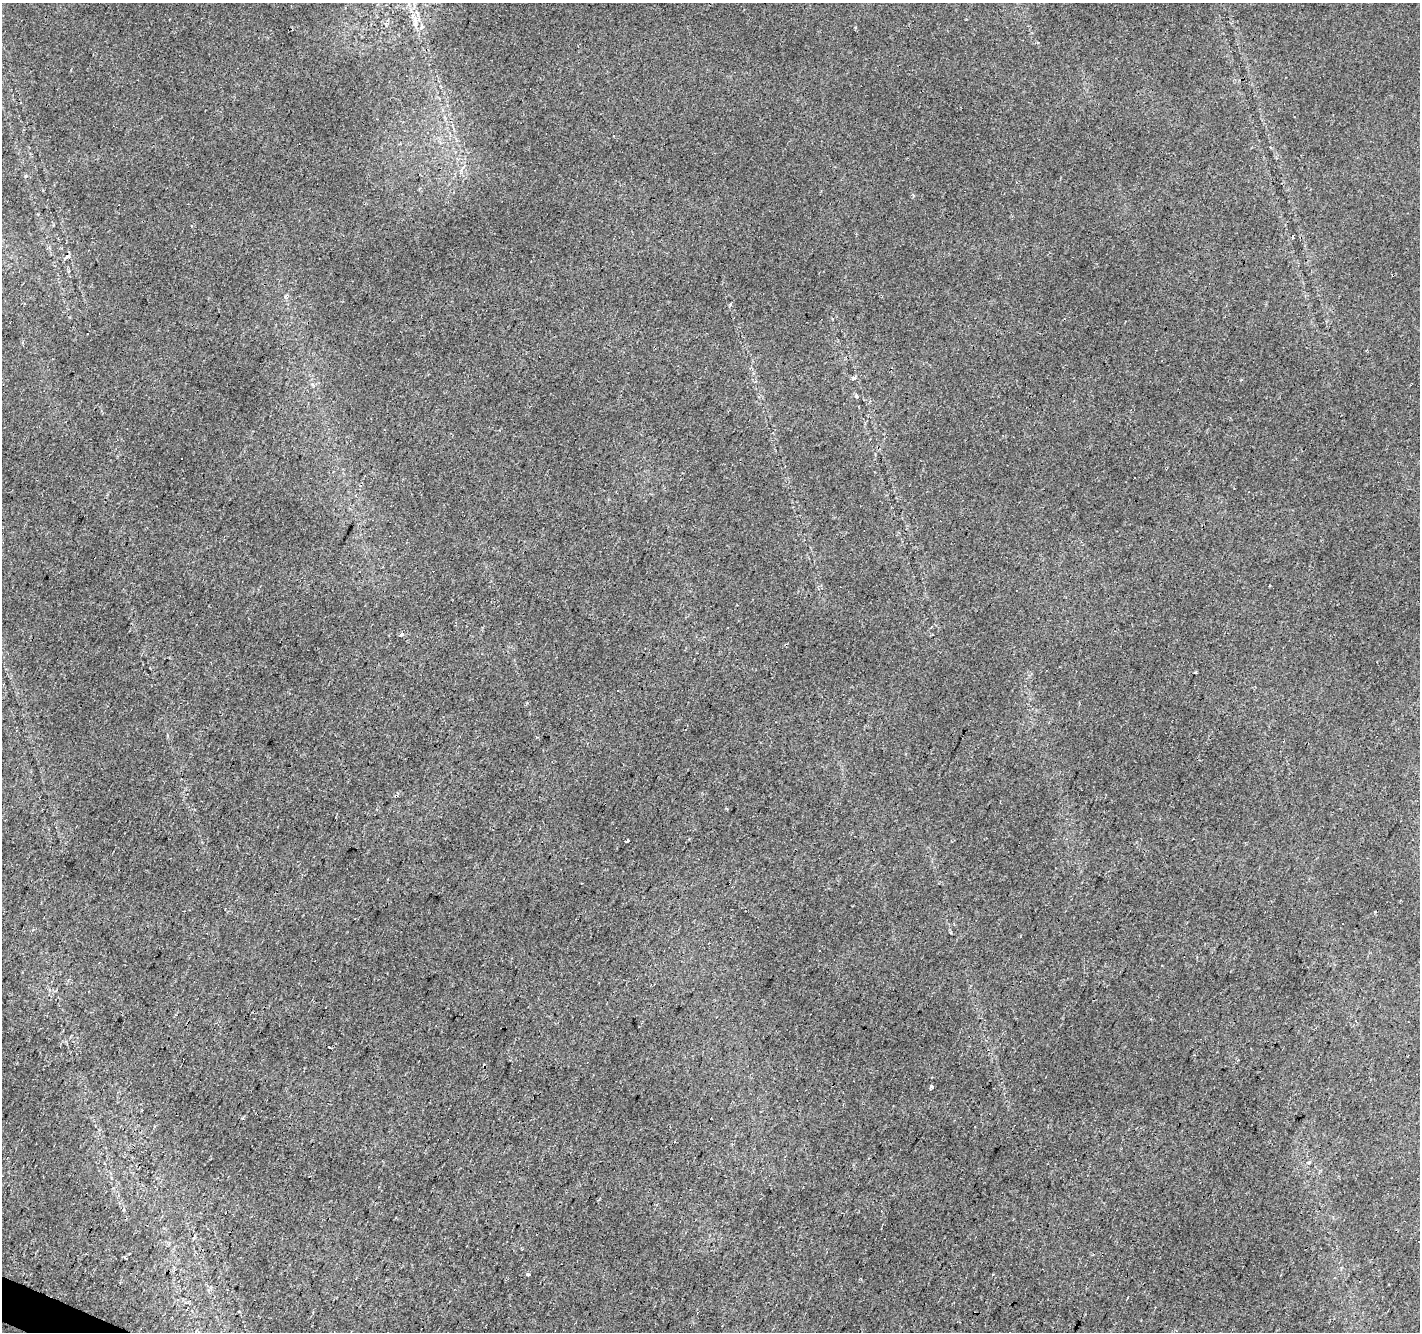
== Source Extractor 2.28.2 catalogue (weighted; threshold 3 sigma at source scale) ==
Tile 7 of 4 x 4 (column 3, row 2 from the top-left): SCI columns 2835-4252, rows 2861-4190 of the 5673 x 5786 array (HDU 1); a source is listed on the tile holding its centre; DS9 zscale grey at full resolution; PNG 1422 x 1334 px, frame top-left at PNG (2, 3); no overlay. Shown black and unused: <1% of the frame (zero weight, under 2 of 3 exposures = <1% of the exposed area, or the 3 px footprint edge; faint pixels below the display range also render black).
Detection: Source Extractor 2.28.2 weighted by HDU 2 'WHT'; one run over the whole footprint, this tile lists its part. Background 0.0181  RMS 0.0062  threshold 0.0279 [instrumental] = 3 sigma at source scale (4.5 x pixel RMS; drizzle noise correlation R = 1.50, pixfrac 1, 0.0396/0.0396 arcsec/px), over >= 5 px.
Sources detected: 30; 9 cosmic-ray / hot-pixel residue — not listed; the other 21 listed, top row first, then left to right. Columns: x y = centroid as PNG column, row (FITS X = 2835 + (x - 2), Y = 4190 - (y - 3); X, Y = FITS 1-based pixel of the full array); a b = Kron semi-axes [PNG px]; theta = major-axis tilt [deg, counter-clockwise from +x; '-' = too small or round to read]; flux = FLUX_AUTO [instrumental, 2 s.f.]
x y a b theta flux
414 20 7 4 -72 1.8
192 226 3 3 - 0.53
1293 238 4 3 - 0.81
67 256 6 4 35 2.2
854 378 4 4 - 2.5
856 396 4 3 - 4
931 627 3 3 - 0.79
401 635 3 3 - 35
1195 672 3 2 - 0.62
618 690 3 2 - 1.5
627 840 4 3 - 3.1
1375 912 3 2 - 0.65
33 929 4 3 - 0.71
99 963 3 2 - 1.4
329 1047 3 2 - 0.82
931 1086 4 3 - 1.1
500 1182 3 3 - 4.2
125 1258 5 3 - 0.72
528 1274 3 3 - 4.9
993 1274 3 3 - 0.77
1128 1297 3 2 - 0.57
Unlisted compact peaks at least as high as the median listed source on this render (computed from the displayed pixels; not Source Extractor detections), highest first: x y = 730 305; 855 27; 124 1210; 242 1118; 422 27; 25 176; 951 933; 527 703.